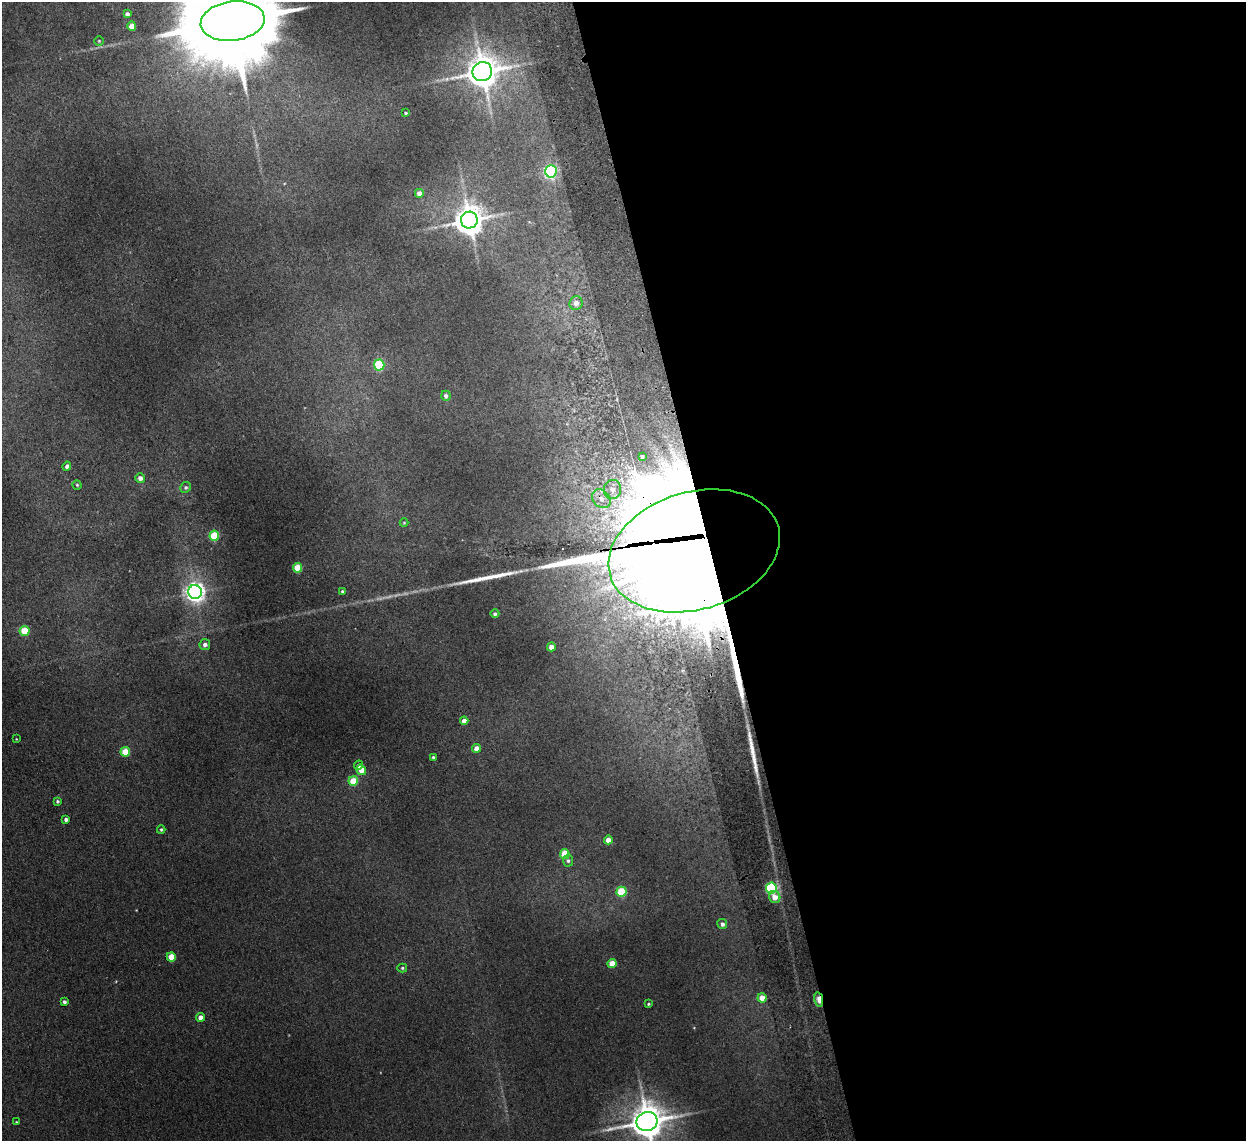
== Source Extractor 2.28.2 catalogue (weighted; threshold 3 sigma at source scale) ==
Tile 8 of 4 x 4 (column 4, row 2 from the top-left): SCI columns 3784-5027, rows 2432-3570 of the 5079 x 4977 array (HDU 1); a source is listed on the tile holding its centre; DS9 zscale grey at full resolution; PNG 1248 x 1143 px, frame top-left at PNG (2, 2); each listed source drawn as its Kron ellipse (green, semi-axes under 4 px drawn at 4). Shown black and unused: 43% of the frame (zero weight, under 2 of 3 exposures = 3% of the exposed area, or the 3 px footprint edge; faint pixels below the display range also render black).
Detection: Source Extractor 2.28.2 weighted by HDU 2 'WHT'; one run over the whole footprint, this tile lists its part. Background 0.072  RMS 0.01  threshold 0.0452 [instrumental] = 3 sigma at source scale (4.5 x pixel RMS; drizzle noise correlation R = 1.50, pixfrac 1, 0.05/0.05 arcsec/px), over >= 5 px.
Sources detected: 64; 1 too faint to see at this stretch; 2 inside a brighter object's white glare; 3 long thin detections or spike segments (spike, bleed or trail) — neither listed nor drawn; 1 inside a brighter listed object's ellipse — not listed separately; the other 57 listed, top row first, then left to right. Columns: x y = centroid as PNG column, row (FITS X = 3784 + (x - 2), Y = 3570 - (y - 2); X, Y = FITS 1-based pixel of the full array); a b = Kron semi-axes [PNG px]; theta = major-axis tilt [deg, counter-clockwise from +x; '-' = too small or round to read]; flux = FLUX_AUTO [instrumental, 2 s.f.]
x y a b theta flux
127 14 4 4 - 3.3
233 21 32 19 7 27000
132 26 4 4 - 12
99 41 4 4 - 1.1
482 72 10 9 - 2000
406 113 3 3 - 1.5
551 171 6 6 - 180
419 193 4 4 - 7.3
469 220 8 8 - 1600
576 303 7 6 - 5.9
379 365 5 5 - 65
446 396 5 4 - 3.3
642 456 4 3 - 1.8
67 466 4 4 - 4.1
140 478 5 5 - 5.2
77 485 4 4 - 1.2
186 487 5 5 - 2
612 489 10 8 75 6.2
601 499 10 8 -47 6.3
404 523 4 4 - 1.1
214 536 5 5 - 44
694 551 88 59 16 13000
297 568 5 4 - 31
342 591 4 4 - 1.6
195 592 7 7 - 520
495 614 4 4 - 2
25 631 5 5 - 29
205 644 5 5 - 4.3
551 647 4 4 - 7.1
464 721 4 4 - 7.1
16 739 3 3 - 0.62
477 748 4 4 - 8.2
125 752 5 4 - 27
433 757 3 3 - 1.6
359 765 4 4 - 3
361 770 5 4 - 12
353 781 5 5 - 29
57 801 4 3 - 1.6
66 819 4 4 - 2.8
161 830 4 3 - 1.3
608 840 4 4 - 8.7
565 854 5 4 - 35
568 861 6 5 - 1.9
771 888 5 5 - 110
621 892 5 5 - 49
775 897 6 5 - 11
722 924 5 5 - 3.4
171 957 4 4 - 20
612 963 4 4 - 16
402 968 5 4 - 1.3
762 998 4 4 - 12
819 999 7 3 -78 24
64 1002 4 3 - 2.6
648 1004 3 3 - 1.1
200 1017 4 4 - 7.2
647 1121 11 9 18 2300
16 1122 4 3 - 0.83
Overlapping masked pixels (flux is a lower limit): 2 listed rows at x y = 694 551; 819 999
Isophote crosses this tile's border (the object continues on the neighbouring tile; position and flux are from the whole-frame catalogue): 2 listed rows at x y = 233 21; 647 1121